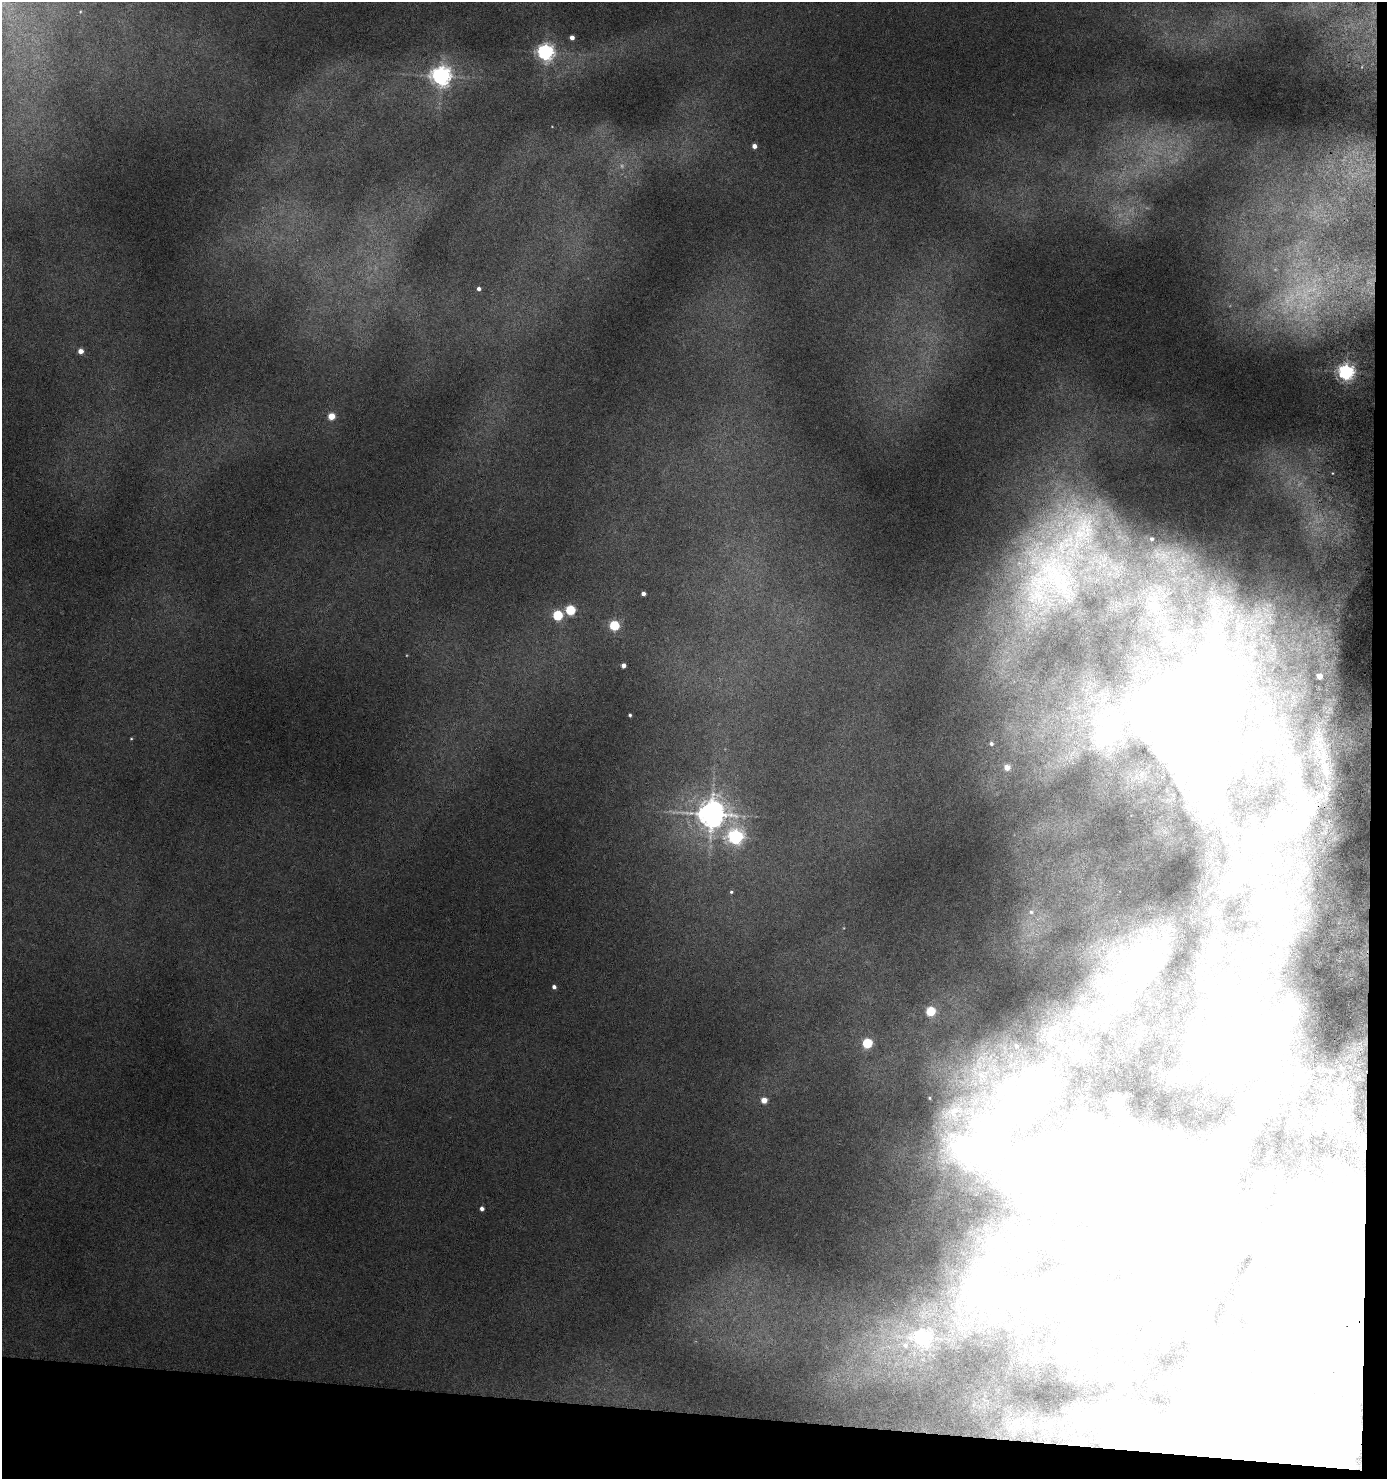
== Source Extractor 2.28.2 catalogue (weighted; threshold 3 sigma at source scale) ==
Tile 9 of 3 x 3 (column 3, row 3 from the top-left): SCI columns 2929-4313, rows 9-1485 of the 4569 x 4446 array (HDU 1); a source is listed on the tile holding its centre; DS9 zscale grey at full resolution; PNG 1389 x 1481 px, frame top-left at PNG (2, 2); no overlay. Shown black and unused: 6% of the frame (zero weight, under 3 of 6 exposures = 3% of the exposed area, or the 3 px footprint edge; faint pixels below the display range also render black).
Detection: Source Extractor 2.28.2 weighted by HDU 2 'WHT'; one run over the whole footprint, this tile lists its part. Background 0.167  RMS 0.02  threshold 0.08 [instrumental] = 3 sigma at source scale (4.09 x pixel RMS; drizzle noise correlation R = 1.36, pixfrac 0.8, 0.05/0.05 arcsec/px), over >= 5 px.
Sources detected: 37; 6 inside a brighter object's white glare — not listed; the other 31 listed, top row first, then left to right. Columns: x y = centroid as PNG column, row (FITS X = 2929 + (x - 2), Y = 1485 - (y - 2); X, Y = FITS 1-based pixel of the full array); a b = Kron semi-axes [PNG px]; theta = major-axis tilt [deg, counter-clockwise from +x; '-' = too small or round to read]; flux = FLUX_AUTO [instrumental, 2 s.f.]
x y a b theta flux
572 37 3 3 - 3.1
545 52 5 5 - 200
441 76 5 5 - 280
754 146 4 4 - 3.3
479 289 3 3 - 1.6
80 351 4 3 - 5
1346 372 5 5 - 180
331 416 4 4 - 11
643 594 4 3 - 2.3
570 610 4 4 - 35
558 615 4 4 - 35
614 625 4 4 - 36
623 665 4 3 - 2.7
1320 676 4 3 - 5.8
1117 717 6 5 - 3.1
1007 767 4 4 - 6.2
711 814 6 6 - 650
735 837 5 5 - 130
1215 911 4 4 - 5.3
554 987 4 3 - 1.6
930 1011 4 4 - 27
867 1043 5 4 - 35
764 1100 4 4 - 6.6
1251 1104 5 5 - 91
1329 1163 4 4 - 35
1043 1165 66 33 -21 220
482 1209 4 3 - 1.9
1188 1252 18 15 -88 44
1285 1297 53 13 44 180
1008 1327 4 3 - 3.9
922 1338 5 5 - 140
Unlisted compact peaks at least as high as the median listed source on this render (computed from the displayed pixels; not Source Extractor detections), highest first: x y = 630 715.